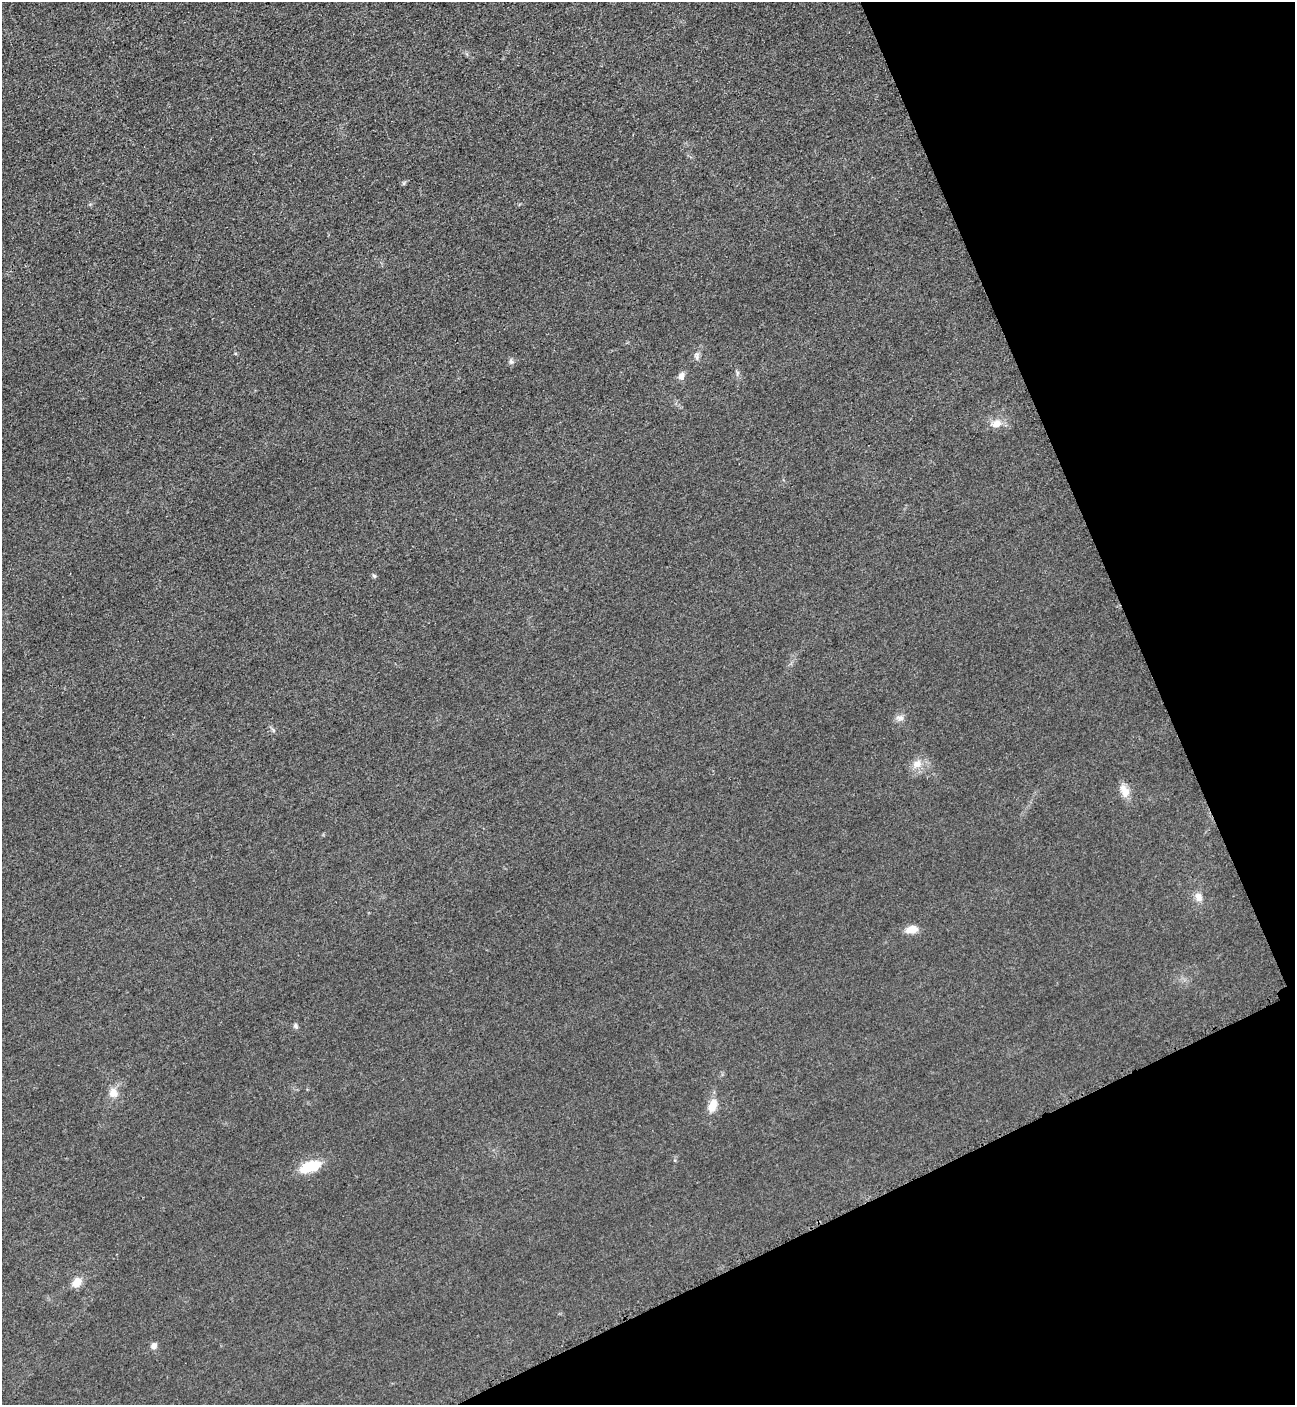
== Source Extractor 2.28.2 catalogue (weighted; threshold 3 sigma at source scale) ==
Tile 12 of 4 x 4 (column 4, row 3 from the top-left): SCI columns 4181-5473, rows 1470-2872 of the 5669 x 5701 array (HDU 1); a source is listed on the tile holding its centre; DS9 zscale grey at full resolution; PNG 1297 x 1407 px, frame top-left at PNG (2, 2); no overlay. Shown black and unused: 22% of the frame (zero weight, under 3 of 5 exposures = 4% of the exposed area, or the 3 px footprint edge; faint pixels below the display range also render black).
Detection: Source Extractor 2.28.2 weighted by HDU 2 'WHT'; one run over the whole footprint, this tile lists its part. Background 0.0193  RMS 0.0052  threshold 0.0234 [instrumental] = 3 sigma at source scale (4.5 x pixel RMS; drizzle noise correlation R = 1.50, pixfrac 1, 0.05/0.05 arcsec/px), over >= 5 px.
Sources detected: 15; all 15 listed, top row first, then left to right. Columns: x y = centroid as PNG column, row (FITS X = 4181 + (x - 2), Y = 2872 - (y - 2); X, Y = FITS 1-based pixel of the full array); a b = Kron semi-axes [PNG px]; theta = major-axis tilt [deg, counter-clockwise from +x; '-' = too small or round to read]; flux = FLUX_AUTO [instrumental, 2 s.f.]
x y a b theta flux
511 362 8 6 -72 1.2
681 376 11 7 65 2.2
997 424 13 10 26 4.5
374 576 6 5 - 0.8
900 718 12 6 -6 2.1
917 764 13 11 23 4.7
1125 791 18 10 -69 4.9
1198 897 12 9 -60 3.1
912 929 12 8 10 6.1
295 1026 7 5 -66 1.1
113 1093 12 10 -77 4.5
713 1105 17 10 69 5.7
310 1166 20 10 20 17
77 1282 13 10 48 4.8
154 1346 8 7 - 2.1